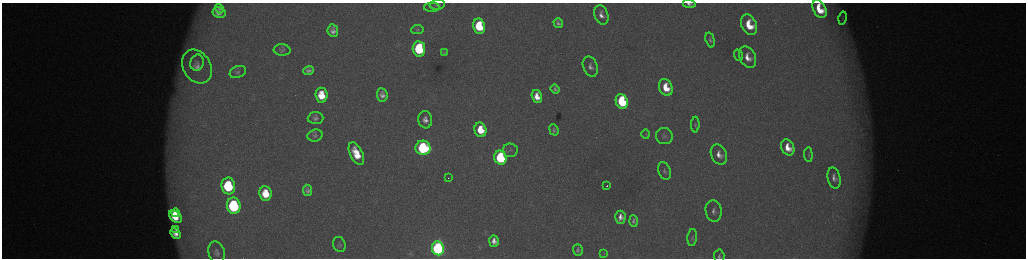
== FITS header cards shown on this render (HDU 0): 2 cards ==
NAXIS1  =                 2048 /fastest changing axis
NAXIS2  =                  512 /next to fastest changing axis

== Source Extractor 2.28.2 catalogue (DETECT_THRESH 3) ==
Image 2048 x 512 px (HDU 0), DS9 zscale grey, zoomed out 1/2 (1 PNG px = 2 x 2 image px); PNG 1028 x 260 px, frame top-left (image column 1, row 511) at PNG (2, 3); each listed source drawn as its Kron ellipse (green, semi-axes under 4 px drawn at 4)
Background 174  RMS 2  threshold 5.86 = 3 sigma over >= 5 px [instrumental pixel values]
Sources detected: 72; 4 cannot appear on this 1/2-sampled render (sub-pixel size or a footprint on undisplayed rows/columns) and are neither listed nor drawn; the other 68 listed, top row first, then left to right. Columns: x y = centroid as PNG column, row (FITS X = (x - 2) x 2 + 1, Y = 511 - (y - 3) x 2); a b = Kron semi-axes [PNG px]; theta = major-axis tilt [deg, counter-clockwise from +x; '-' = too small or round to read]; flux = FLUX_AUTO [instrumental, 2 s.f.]
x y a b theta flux
689 4 6 3 -11 1400
437 5 7 5 10 1100
432 7 8 4 0 920
219 9 5 3 - 1100
819 9 10 6 -62 10000
219 13 6 5 - 2700
601 15 10 6 -71 3100
843 18 6 3 78 690
558 23 5 3 - 1000
749 25 11 7 -66 13000
479 26 8 6 -79 23000
417 29 6 4 8 690
333 31 6 5 - 2100
710 40 7 4 -74 930
419 49 7 6 - 38000
282 50 8 5 -2 1200
445 52 4 3 - 440
739 55 6 3 -68 500
748 57 11 7 -64 5200
197 63 8 6 76 2000
197 67 18 13 -58 7300
590 67 10 7 -68 2400
308 71 5 4 - 1500
238 72 8 5 23 1200
666 87 9 6 -67 10000
555 89 5 3 - 1000
321 95 7 6 - 10000
382 95 7 5 -82 2500
537 97 7 5 -74 5300
622 101 7 6 - 41000
315 118 8 6 3 1500
425 120 9 7 -83 2800
695 125 8 3 88 670
480 130 7 6 - 12000
554 130 5 4 - 1000
646 134 5 4 - 520
315 136 7 6 - 1100
664 136 8 8 - 1800
788 147 8 6 -63 7000
423 148 7 7 - 60000
510 150 7 6 - 1300
356 153 12 6 -66 11000
719 154 10 7 -65 3900
808 155 7 3 -85 540
500 158 7 6 - 52000
664 171 9 6 -70 1400
448 178 2 1 - 420
834 178 10 6 -76 2600
228 186 8 7 - 36000
607 186 2 1 - 690
307 190 6 4 -84 1500
266 193 7 6 - 11000
234 206 8 6 -81 62000
714 211 11 8 -79 2400
176 213 4 3 - 4200
175 217 7 5 -41 10000
620 217 6 5 - 3200
633 221 6 3 -87 1000
176 229 4 3 - 900
175 234 6 4 -47 2900
692 238 8 5 84 1100
494 241 6 5 - 2700
339 244 8 6 -68 980
438 248 7 6 - 130000
578 250 6 5 - 1000
217 253 11 8 -75 2300
604 253 3 2 - 270
719 256 7 5 -87 1100
At the frame edge (FLAGS 8, measured only in part): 3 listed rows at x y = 689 4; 819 9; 719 256
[4 sub-pixel or undisplayed-footprint detections neither listed nor drawn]